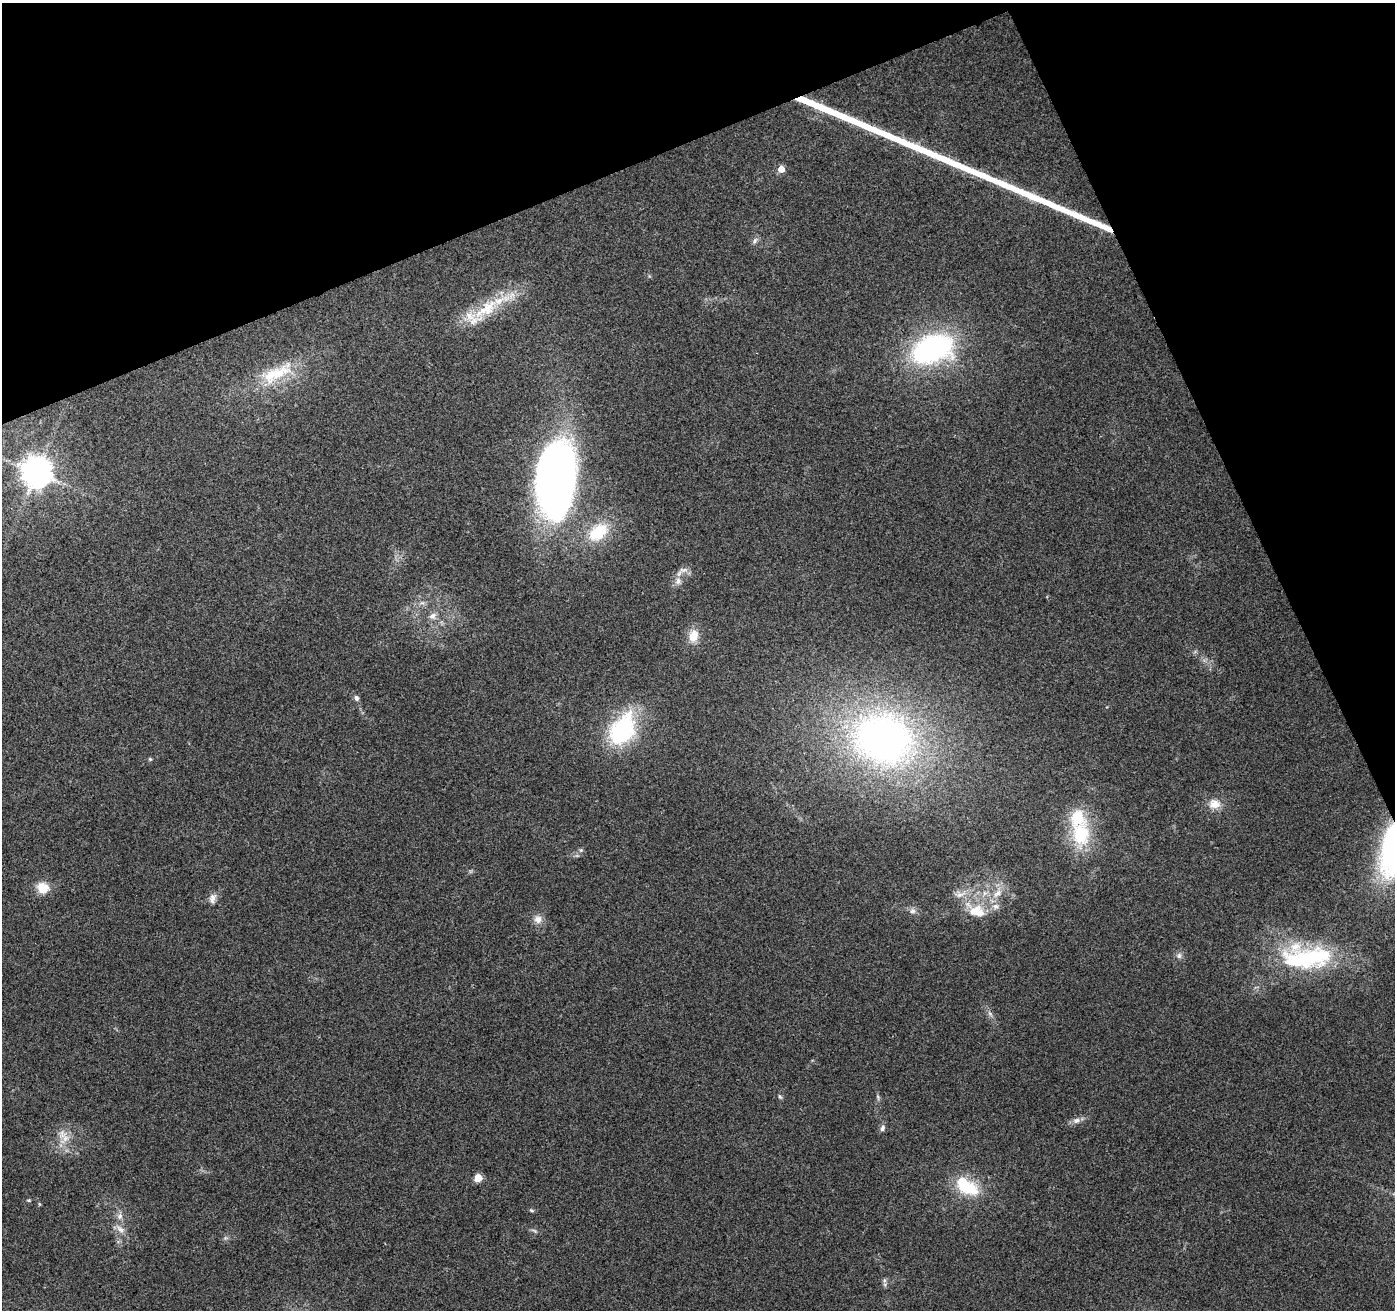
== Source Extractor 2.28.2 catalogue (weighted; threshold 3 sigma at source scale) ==
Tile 3 of 4 x 4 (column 3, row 1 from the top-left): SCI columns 2843-4235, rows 4093-5400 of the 5683 x 5510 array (HDU 1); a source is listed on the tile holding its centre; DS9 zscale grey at full resolution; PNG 1397 x 1312 px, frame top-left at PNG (2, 3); no overlay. Shown black and unused: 21% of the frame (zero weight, under 3 of 4 exposures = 5% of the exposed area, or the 3 px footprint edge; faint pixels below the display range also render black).
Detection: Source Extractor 2.28.2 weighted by HDU 2 'WHT'; one run over the whole footprint, this tile lists its part. Background 0.0469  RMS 0.0053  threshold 0.0238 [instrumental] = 3 sigma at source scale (4.5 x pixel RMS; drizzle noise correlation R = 1.50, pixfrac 1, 0.0396/0.0396 arcsec/px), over >= 5 px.
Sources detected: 51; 2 inside a brighter object's white glare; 1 long thin detection or spike segment (spike, bleed or trail) — not listed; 5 inside a brighter listed object's ellipse — not listed separately; the other 43 listed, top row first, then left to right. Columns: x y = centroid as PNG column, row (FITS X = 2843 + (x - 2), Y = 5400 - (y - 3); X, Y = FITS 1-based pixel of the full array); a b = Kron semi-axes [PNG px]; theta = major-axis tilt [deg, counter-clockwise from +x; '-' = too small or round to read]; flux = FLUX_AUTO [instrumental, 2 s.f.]
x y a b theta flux
781 169 5 5 - 6.9
755 241 10 6 60 1.7
486 309 44 18 37 26
932 349 37 23 20 120
279 374 55 15 38 23
36 472 9 9 - 920
555 479 64 36 81 330
598 532 28 18 38 23
683 570 13 6 -1 2.5
678 581 11 8 83 3.1
422 603 7 4 17 1.2
433 616 10 9 - 3
693 636 17 12 78 7.7
356 698 7 6 - 1.6
622 729 39 25 58 55
883 739 69 57 -13 250
150 759 5 4 - 0.67
1214 804 16 13 2 6.4
1080 834 38 25 88 32
581 850 6 5 - 0.96
43 888 16 14 -22 7.9
998 894 15 9 38 6
212 898 14 8 73 3.1
913 911 9 8 - 2.1
978 912 33 17 -36 15
538 919 12 11 - 3.9
1179 956 8 6 89 1.7
1310 957 61 24 4 60
990 1013 8 5 -45 1.4
780 1096 7 4 -61 0.89
878 1097 9 3 -78 1
1076 1120 11 8 14 2.7
882 1128 9 6 72 1.7
62 1134 14 12 79 6.2
478 1178 5 5 - 15
967 1187 28 15 -31 25
29 1200 5 4 - 0.59
39 1204 6 3 -71 0.52
531 1210 6 4 -19 0.82
120 1216 9 7 67 2.6
120 1229 15 8 -40 3.8
534 1231 10 4 -22 1.2
884 1280 7 5 70 1.2